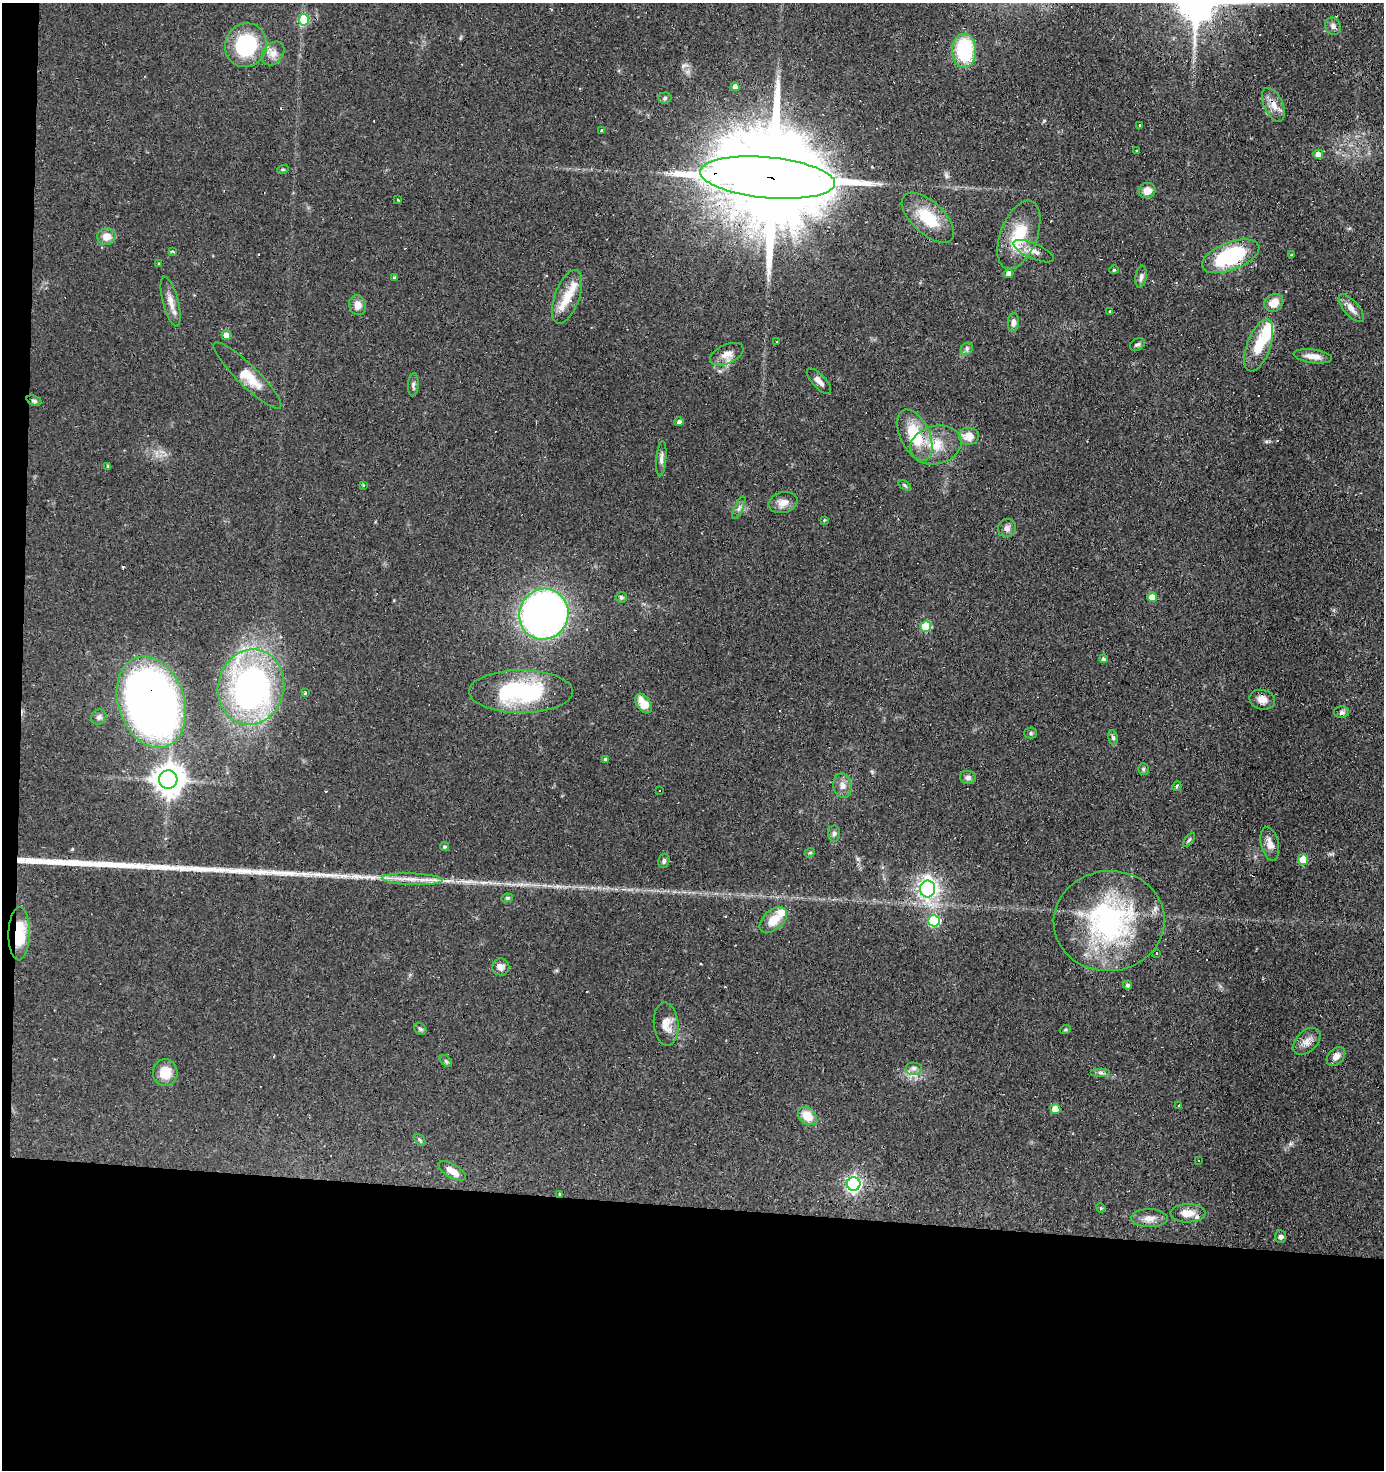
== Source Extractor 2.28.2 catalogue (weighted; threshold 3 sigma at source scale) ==
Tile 7 of 3 x 3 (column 1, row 3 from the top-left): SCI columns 101-1482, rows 1-1468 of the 4429 x 4403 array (HDU 1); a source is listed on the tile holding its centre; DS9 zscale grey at full resolution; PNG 1386 x 1472 px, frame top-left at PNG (2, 3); each listed source drawn as its Kron ellipse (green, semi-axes under 4 px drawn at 4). Shown black and unused: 19% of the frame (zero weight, under 3 of 4 exposures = <1% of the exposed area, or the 3 px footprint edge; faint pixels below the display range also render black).
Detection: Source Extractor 2.28.2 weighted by HDU 2 'WHT'; one run over the whole footprint, this tile lists its part. Background 0.11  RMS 0.0053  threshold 0.024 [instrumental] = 3 sigma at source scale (4.5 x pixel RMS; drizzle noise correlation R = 1.50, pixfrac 1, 0.05/0.05 arcsec/px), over >= 5 px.
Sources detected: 144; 16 cosmic-ray / hot-pixel residue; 3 long thin detections or spike segments (spike, bleed or trail) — neither listed nor drawn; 7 inside a brighter listed object's ellipse — not listed separately; the other 118 listed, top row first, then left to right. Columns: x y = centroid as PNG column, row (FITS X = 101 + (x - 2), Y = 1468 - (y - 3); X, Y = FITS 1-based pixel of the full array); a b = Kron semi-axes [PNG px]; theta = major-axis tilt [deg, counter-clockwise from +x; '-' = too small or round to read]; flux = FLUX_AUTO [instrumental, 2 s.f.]
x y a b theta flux
304 20 5 5 - 26
1333 26 9 7 -58 2.1
246 45 22 21 - 41
964 51 17 12 90 39
273 53 13 10 50 4.1
735 87 4 4 - 3.2
665 98 6 5 - 1.1
1273 105 18 9 -64 5.6
1139 125 3 2 - 0.49
601 130 3 3 - 7
1136 150 3 3 - 0.88
1318 154 5 4 - 4.3
283 169 6 3 18 0.62
767 178 68 20 -5 21000
1147 191 8 7 - 5.3
398 200 3 2 - 0.6
928 218 32 16 -43 19
1019 235 36 18 69 22
106 237 9 8 - 5.4
173 251 4 3 - 1.1
1034 251 22 7 -24 5.1
1291 255 4 3 - 0.62
1231 256 30 13 21 46
159 264 3 2 - 0.54
1114 270 5 4 - 0.58
1009 273 4 4 - 3.6
1141 277 11 5 81 1.7
395 278 3 3 - 0.97
567 297 28 12 70 11
171 302 26 7 -75 5.4
1274 303 10 8 31 5.7
358 305 10 8 -77 4.2
1351 308 17 7 -49 4.3
1109 311 3 2 - 0.61
1013 322 9 5 86 2.4
226 335 5 4 - 4.7
777 342 3 3 - 11
1137 345 8 5 29 1.3
1259 345 27 11 70 14
967 349 7 5 48 1.3
727 354 18 9 23 4.5
1313 356 19 7 -8 4.7
247 375 46 10 -44 12
819 381 16 6 -47 3.4
413 385 12 5 87 1.5
34 401 8 5 -22 1.1
679 422 5 4 - 1.8
915 435 27 14 -65 22
969 436 10 9 - 6.8
936 445 26 19 13 14
661 459 18 5 85 2.5
108 466 4 4 - 0.84
363 485 3 3 - 0.87
904 485 7 4 -32 0.83
783 503 15 10 14 4.5
739 508 12 4 65 1.7
824 520 3 3 - 0.57
1007 528 9 9 - 2.5
621 597 5 5 - 0.9
1152 597 5 4 - 6.7
544 614 26 24 63 330
926 627 5 5 - 21
1103 659 4 4 - 1.3
251 687 38 33 77 170
521 692 52 21 0 62
305 693 3 3 - 7.7
1262 700 13 9 -13 4.1
151 702 47 33 -72 330
644 704 11 6 -56 10
1341 712 7 6 - 1.3
99 717 8 7 - 1.8
1030 733 6 5 - 0.95
1113 737 7 5 -78 1.2
605 759 3 3 - 1.8
1143 769 6 5 - 0.95
968 777 8 6 -14 1.9
168 780 9 9 - 870
843 786 12 9 -81 3.7
1177 786 5 4 - 0.87
659 790 2 2 - 0.47
834 834 8 6 88 1.4
1189 840 8 4 54 0.89
1270 844 17 9 -77 4
444 847 4 4 - 0.93
810 853 5 4 - 0.85
1303 860 5 5 - 15
664 861 7 5 74 1.3
412 879 30 6 -2 7.1
928 889 8 7 - 160
507 898 6 4 8 1.1
773 920 16 9 42 9.3
934 921 6 5 - 41
1109 921 55 50 6 98
19 934 27 10 89 21
1156 953 3 3 - 2.6
501 967 8 8 - 2.7
1128 985 4 4 - 1.3
666 1024 22 12 -85 6.5
420 1029 7 5 -46 1
1065 1030 5 3 - 0.59
1307 1041 16 10 44 4.5
1336 1056 11 7 45 3.5
446 1061 7 4 -45 0.94
914 1068 8 6 0 2
165 1073 13 12 - 9.8
1100 1073 10 4 0 1.5
1179 1105 3 2 - 0.54
1055 1109 5 5 - 8.7
807 1116 10 8 -40 9.2
420 1140 7 4 -45 0.75
1198 1160 3 3 - 2.2
452 1171 15 7 -30 5.4
854 1184 7 6 - 150
560 1194 3 3 - 16
1101 1208 5 4 - 0.57
1188 1213 17 9 1 6.4
1149 1218 18 9 -1 4.8
1281 1237 6 5 - 1.9
Overlapping masked pixels (flux is a lower limit): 6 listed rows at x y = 1273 105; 767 178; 151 702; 1109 921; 19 934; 560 1194